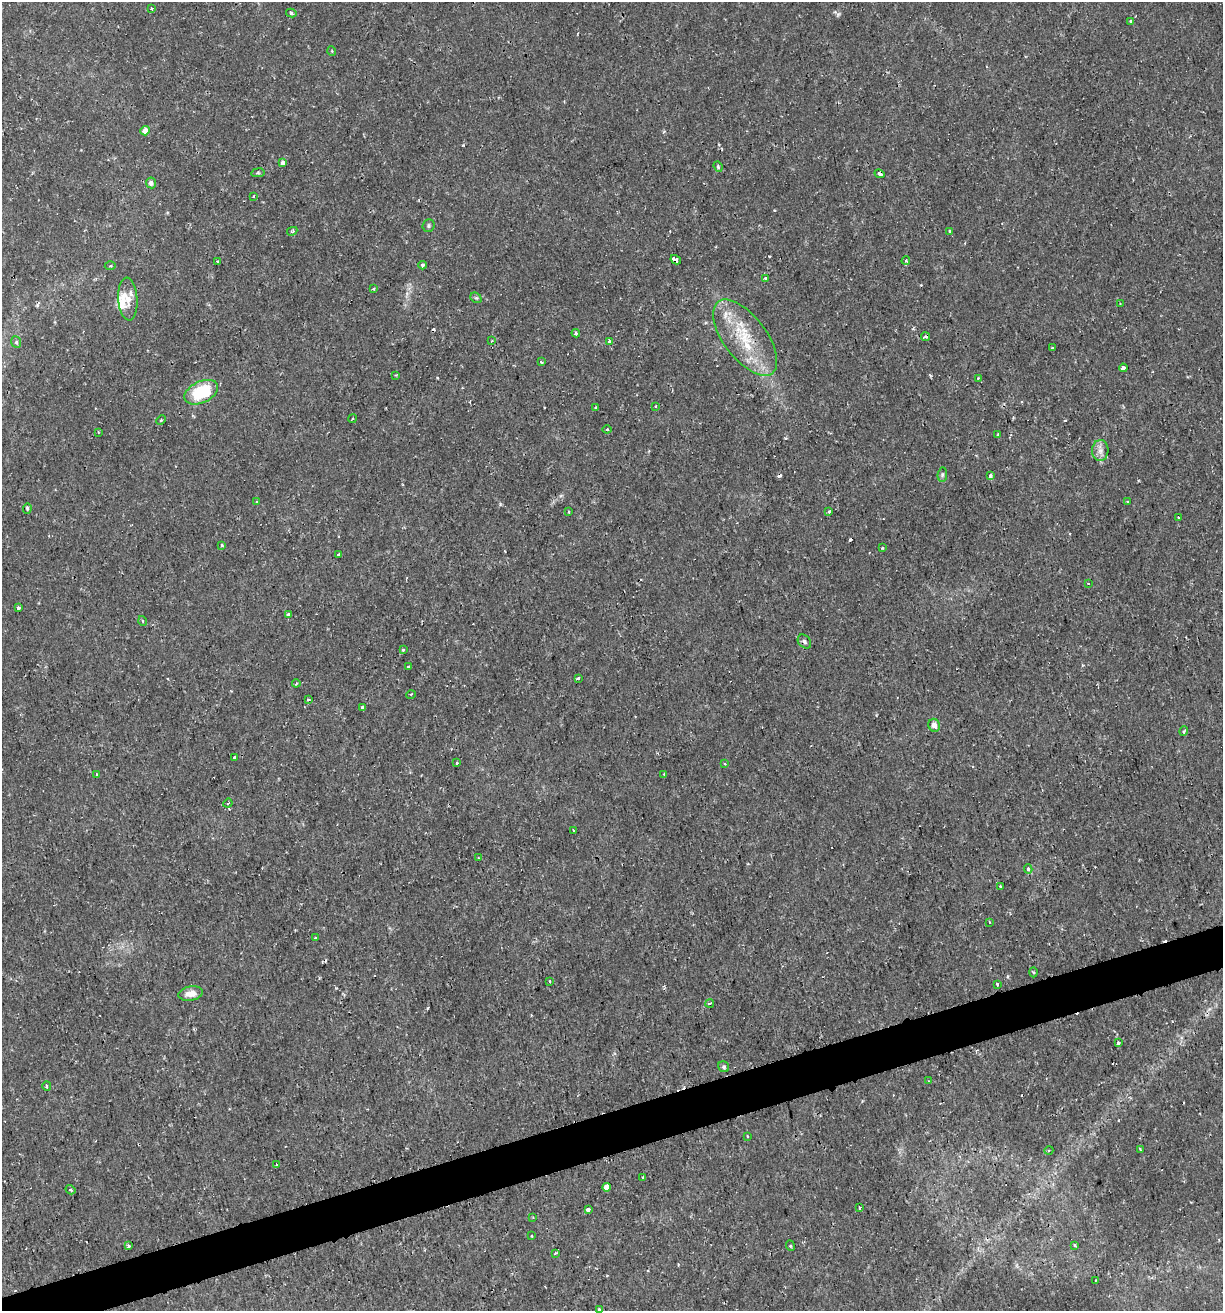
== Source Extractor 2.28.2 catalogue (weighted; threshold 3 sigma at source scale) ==
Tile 7 of 4 x 4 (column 3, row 2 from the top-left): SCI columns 2497-3717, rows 2620-3928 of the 5044 x 5237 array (HDU 1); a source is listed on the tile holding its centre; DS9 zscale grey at full resolution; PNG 1225 x 1313 px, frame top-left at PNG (2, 2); each listed source drawn as its Kron ellipse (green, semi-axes under 4 px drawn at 4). Shown black and unused: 3% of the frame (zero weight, under 2 of 3 exposures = <1% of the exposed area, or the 3 px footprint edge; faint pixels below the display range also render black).
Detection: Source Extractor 2.28.2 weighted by HDU 2 'WHT'; one run over the whole footprint, this tile lists its part. Background 0.01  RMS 0.0013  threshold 0.0059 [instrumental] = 3 sigma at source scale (4.5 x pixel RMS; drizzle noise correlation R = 1.50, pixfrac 1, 0.0396/0.0396 arcsec/px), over >= 5 px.
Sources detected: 125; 13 cosmic-ray / hot-pixel residue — neither listed nor drawn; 5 inside a brighter listed object's ellipse — not listed separately; the other 107 listed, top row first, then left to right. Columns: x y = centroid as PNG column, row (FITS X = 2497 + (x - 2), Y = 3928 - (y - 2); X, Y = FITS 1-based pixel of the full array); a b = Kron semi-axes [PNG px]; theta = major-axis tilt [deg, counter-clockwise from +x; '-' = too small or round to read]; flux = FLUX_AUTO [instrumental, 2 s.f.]
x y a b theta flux
151 8 3 3 - 0.17
291 13 5 4 - 0.25
1131 21 3 3 - 0.34
332 51 5 3 - 0.13
145 131 5 4 - 1.2
282 162 4 3 - 0.51
718 166 5 3 - 0.18
258 173 7 3 8 0.22
880 174 5 4 - 0.36
151 183 5 5 - 0.53
253 196 3 2 - 0.16
428 226 6 6 - 0.26
292 231 5 4 - 0.18
949 231 3 2 - 0.19
676 260 5 3 - 0.77
217 261 3 2 - 0.17
906 261 4 3 - 0.22
423 265 4 4 - 0.35
110 266 5 4 - 0.24
766 278 3 3 - 0.82
374 289 4 3 - 0.18
476 298 6 4 -40 0.22
128 299 21 9 -86 1.5
1120 304 2 2 - 0.087
576 333 4 3 - 0.19
925 337 4 3 - 0.41
745 338 45 21 -53 7.2
492 341 3 2 - 0.19
609 341 3 3 - 0.39
16 342 6 5 - 0.24
1052 348 3 2 - 0.17
541 362 3 3 - 0.25
1123 368 4 3 - 5.6
396 375 3 3 - 0.12
978 378 3 2 - 0.11
201 392 18 10 25 6.7
655 406 4 3 - 0.12
596 407 3 2 - 0.17
352 419 4 2 - 0.096
161 420 5 3 - 0.15
607 429 4 4 - 0.15
98 432 3 2 - 0.14
998 435 4 3 - 0.17
1100 450 10 8 87 0.74
942 475 7 4 84 0.24
990 476 4 3 - 0.63
257 502 3 3 - 0.22
1127 502 3 2 - 0.22
27 508 5 4 - 0.2
568 512 3 2 - 0.15
829 512 4 3 - 0.46
1179 518 3 3 - 0.34
222 545 4 3 - 0.16
882 548 3 3 - 0.17
339 555 4 3 - 0.82
1088 583 3 2 - 0.11
18 608 3 3 - 0.95
288 614 4 3 - 0.4
143 621 5 3 - 0.12
804 641 8 6 -48 0.33
403 650 4 3 - 0.19
408 666 3 3 - 0.4
578 678 3 2 - 0.19
296 683 4 3 - 0.18
411 694 5 3 - 0.12
308 700 3 3 - 0.3
362 708 3 3 - 0.81
934 725 6 5 - 0.96
1184 731 5 3 - 0.14
234 757 3 3 - 0.29
457 763 3 3 - 0.34
725 764 3 3 - 0.14
97 774 3 2 - 0.11
664 774 4 3 - 0.13
228 803 5 3 - 0.15
573 830 3 2 - 0.11
478 858 3 3 - 0.14
1028 869 5 4 - 0.49
1000 886 3 3 - 0.22
989 922 3 2 - 0.11
316 938 3 3 - 0.23
1034 972 5 3 - 0.14
550 981 3 3 - 0.23
997 984 3 2 - 0.35
191 993 12 7 9 1.2
710 1003 4 3 - 0.23
1118 1043 3 3 - 0.35
724 1067 6 5 - 0.27
929 1081 3 2 - 0.11
47 1086 5 3 - 0.21
747 1137 3 3 - 0.4
1140 1149 4 3 - 0.19
1049 1150 4 3 - 0.15
276 1165 3 2 - 0.11
643 1178 3 2 - 0.2
606 1187 4 4 - 1
70 1190 5 4 - 0.27
860 1208 3 2 - 0.13
588 1209 4 4 - 0.76
533 1217 3 2 - 0.1
531 1235 3 2 - 0.14
1075 1245 3 3 - 0.24
128 1246 3 3 - 0.35
791 1246 5 3 - 0.16
555 1253 4 2 - 0.14
1095 1280 3 2 - 0.091
599 1310 3 3 - 0.31
Overlapping masked pixels (flux is a lower limit): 3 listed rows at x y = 880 174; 676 260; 745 338
Isophote crosses this tile's border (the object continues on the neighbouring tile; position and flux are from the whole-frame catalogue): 1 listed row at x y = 599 1310
Unlisted compact peaks at least as high as the median listed source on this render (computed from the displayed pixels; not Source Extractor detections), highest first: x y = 838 14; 463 145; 500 504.